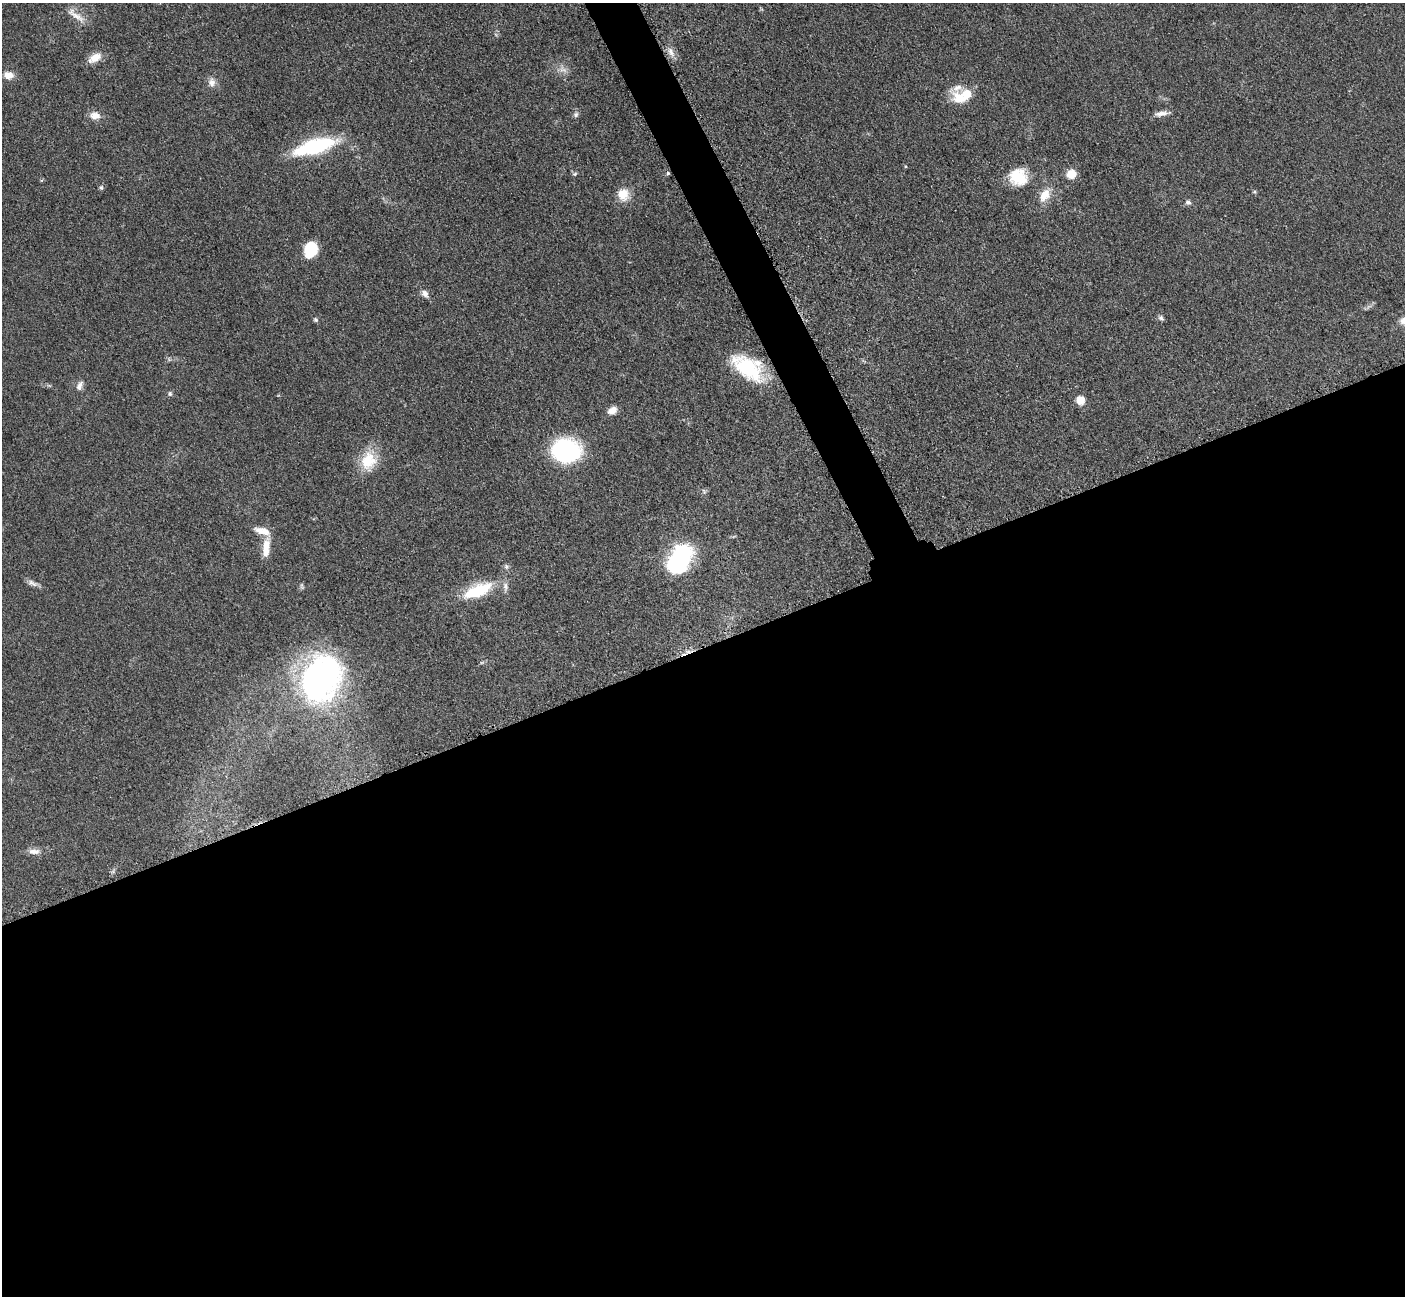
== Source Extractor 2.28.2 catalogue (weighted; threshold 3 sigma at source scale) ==
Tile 15 of 4 x 4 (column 3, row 4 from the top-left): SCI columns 2827-4229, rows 297-1590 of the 5699 x 5661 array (HDU 1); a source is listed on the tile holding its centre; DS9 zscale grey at full resolution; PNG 1407 x 1298 px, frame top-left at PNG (2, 3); no overlay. Shown black and unused: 52% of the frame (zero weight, under 3 of 5 exposures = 4% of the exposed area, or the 3 px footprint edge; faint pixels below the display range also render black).
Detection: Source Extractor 2.28.2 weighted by HDU 2 'WHT'; one run over the whole footprint, this tile lists its part. Background 0.0521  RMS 0.0055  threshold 0.0248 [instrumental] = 3 sigma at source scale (4.5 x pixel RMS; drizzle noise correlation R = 1.50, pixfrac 1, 0.05/0.05 arcsec/px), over >= 5 px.
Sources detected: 47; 1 too faint to see at this stretch — not listed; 5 inside a brighter listed object's ellipse — not listed separately; the other 41 listed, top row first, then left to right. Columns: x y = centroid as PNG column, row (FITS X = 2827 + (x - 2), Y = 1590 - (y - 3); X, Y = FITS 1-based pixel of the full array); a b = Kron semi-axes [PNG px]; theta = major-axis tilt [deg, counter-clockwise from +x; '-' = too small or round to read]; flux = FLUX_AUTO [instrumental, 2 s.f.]
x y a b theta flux
76 15 32 9 -37 6.1
671 52 15 7 -62 3.8
95 58 18 10 30 6.5
563 70 13 9 -19 3.7
8 75 11 8 -5 5
212 82 13 9 -86 3.9
960 99 20 13 -16 10
1161 114 18 6 8 3.8
95 115 13 10 -8 4.8
576 115 7 6 - 1.6
314 146 47 14 16 48
668 173 5 4 - 0.79
575 174 7 5 21 0.94
1071 174 12 11 - 6.3
1018 177 23 21 -29 17
101 188 6 6 - 1.1
1254 192 6 4 18 0.67
623 194 15 14 - 8.9
1045 195 18 11 56 8.7
1188 202 9 6 -18 1.7
311 250 13 10 71 28
425 294 12 8 -49 2.9
1161 318 8 5 -44 1.4
316 320 6 5 - 0.99
747 368 42 19 -37 37
49 385 7 4 -1 0.84
79 386 13 8 67 3.1
170 394 6 6 - 1.1
1080 400 10 9 - 5.7
612 410 11 7 30 4.5
566 450 23 19 -4 79
368 461 26 21 82 16
704 491 8 5 -69 1.2
266 547 27 9 84 8.4
678 560 29 19 57 73
506 566 7 6 - 1.4
32 583 16 6 -20 2.5
302 586 10 4 -79 1.1
477 591 35 14 23 27
321 678 58 45 62 150
34 851 17 7 -1 4